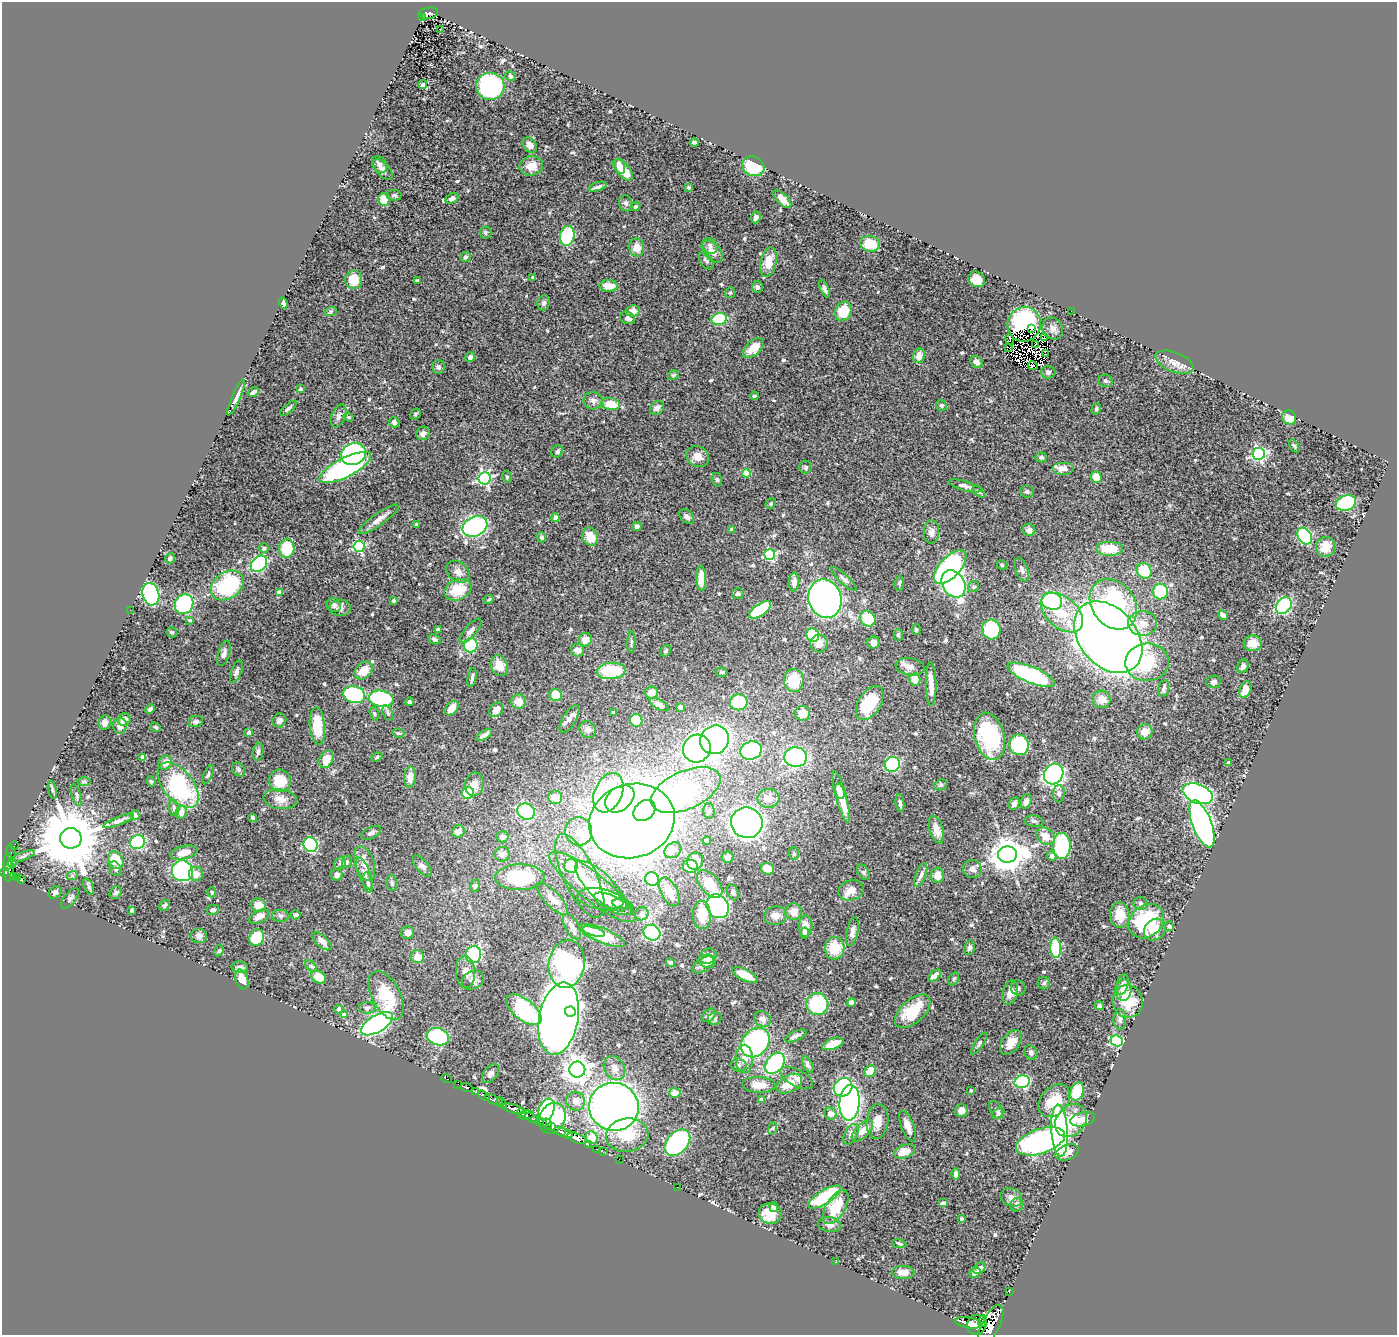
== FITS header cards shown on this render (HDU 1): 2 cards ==
NAXIS1  =                 1395
NAXIS2  =                 1333

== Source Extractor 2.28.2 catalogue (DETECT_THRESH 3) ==
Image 1395 x 1333 px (HDU 1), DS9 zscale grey, 1 PNG px = 1 image px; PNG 1399 x 1337 px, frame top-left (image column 1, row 1333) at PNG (2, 2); each listed source drawn as its Kron ellipse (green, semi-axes under 4 px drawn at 4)
Background 0.811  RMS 0.027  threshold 0.0809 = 3 sigma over >= 5 px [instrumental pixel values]
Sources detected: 589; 11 with non-positive FLUX_AUTO (blend fragments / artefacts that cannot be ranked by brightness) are neither listed nor drawn; of the other 578, the 500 brightest by FLUX_AUTO listed and drawn (78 fainter detections omitted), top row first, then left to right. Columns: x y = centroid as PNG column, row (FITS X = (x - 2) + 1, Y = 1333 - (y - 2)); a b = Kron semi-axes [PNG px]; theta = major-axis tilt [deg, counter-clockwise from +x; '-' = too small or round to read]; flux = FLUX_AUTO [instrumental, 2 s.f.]
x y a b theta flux
428 13 10 5 9 170
423 17 3 2 - 19
440 29 3 2 - 5.6
510 76 5 4 - 4.2
423 85 5 4 - 3.8
490 86 14 13 - 270
694 143 4 3 - 4.4
530 145 8 6 -50 11
380 165 9 7 -55 6
531 166 12 9 4 21
620 166 8 5 -73 17
753 166 11 9 -28 64
383 169 13 6 -48 8.6
623 170 13 6 -49 38
598 187 9 4 18 5.9
689 188 4 4 - 4
394 195 7 5 -7 4
452 198 7 5 26 7
384 199 6 6 - 25
782 199 11 5 -47 14
626 203 8 6 -70 4.8
636 206 5 4 - 3.3
756 217 6 4 66 6.7
485 233 6 6 - 3.1
567 236 10 7 78 130
870 244 10 8 -10 38
710 246 8 7 - 6.5
637 247 9 7 -86 17
712 252 13 8 -46 15
465 257 5 5 - 4.7
706 261 10 6 -53 4.9
768 262 15 8 77 33
533 277 3 3 - 2.6
976 279 9 7 -30 18
354 280 9 8 - 34
417 280 3 3 - 3
609 286 9 6 -1 27
757 287 6 5 - 3.8
824 289 9 4 -69 5.4
730 293 5 5 - 3
283 303 6 3 -69 3.8
544 303 7 6 - 5.2
331 311 6 4 19 3.1
633 311 7 6 - 15
843 311 10 8 64 54
1071 311 2 2 - 7.6
627 318 8 6 -22 7.7
719 319 8 6 13 99
1024 324 17 16 - 93
1031 329 3 2 - 7.3
1053 329 11 9 -58 12
1044 338 3 3 - 3
1010 340 5 3 - 3.2
1035 344 3 2 - 3.2
753 348 12 7 41 27
1009 348 3 2 - 3.3
1046 354 3 2 - 3.1
919 356 7 6 - 16
470 357 5 4 - 7.9
977 362 6 5 - 11
1174 362 20 9 -22 19
1033 366 5 3 - 5
439 367 7 6 - 5.2
1048 372 7 6 - 4.8
673 375 6 4 33 2.8
1105 381 7 6 - 4.1
300 389 3 3 - 2.8
253 392 6 3 31 6.5
754 396 4 3 - 3.1
236 397 19 4 67 11
593 401 9 8 - 8.4
611 404 9 6 -10 42
941 405 6 5 - 3.8
288 408 10 4 40 3.6
657 408 8 6 43 7.7
1096 409 6 4 73 2.8
415 414 6 5 - 3
339 416 12 7 67 7.3
349 417 5 4 - 2.5
1289 417 7 6 - 25
394 422 5 5 - 5.8
423 433 7 6 - 8.2
1294 446 7 4 -59 2.5
557 451 6 5 - 3.8
353 454 13 11 23 240
1259 454 6 6 - 360
698 456 12 10 -31 18
1041 457 6 5 - 3.8
345 467 28 9 27 330
806 467 6 6 - 3.9
1063 468 11 6 0 13
746 473 4 4 - 41
507 477 6 4 -75 2.9
1096 477 5 5 - 22
484 478 6 6 - 350
717 480 7 5 -73 2.9
965 486 17 5 -15 8.7
979 492 7 4 -45 3.4
1027 492 7 6 - 4.7
1346 503 10 7 18 180
771 504 5 4 - 2.6
687 517 8 6 -43 6.2
555 518 4 4 - 13
379 519 24 6 35 16
417 524 3 3 - 2.8
475 526 13 9 27 350
637 526 5 4 - 5.2
732 530 4 4 - 13
1029 530 6 6 - 9.6
931 532 11 7 85 11
1305 536 9 6 -56 170
542 537 5 4 - 4.5
590 537 9 7 -59 29
359 546 5 5 - 210
1326 547 10 9 - 31
264 548 4 4 - 2.8
287 548 9 7 84 55
1109 548 13 7 0 46
770 555 5 5 - 180
170 558 5 4 - 3.6
259 564 9 7 45 200
1002 565 5 4 - 3.3
950 567 21 10 47 320
1022 570 12 6 -69 6.4
1144 571 8 7 - 62
458 572 13 9 -39 13
701 578 12 5 -89 27
844 579 17 4 -43 6.2
794 582 9 5 87 8.9
899 583 7 4 86 2.6
953 584 14 11 -60 400
227 585 18 13 35 150
973 587 6 5 - 3.6
458 590 14 10 22 49
1160 591 8 7 - 100
279 592 4 4 - 22
151 594 11 8 -74 240
738 594 6 5 - 3.9
489 599 5 4 - 3.2
825 599 20 16 -72 930
394 601 4 3 - 3.3
1052 601 10 8 -19 270
184 604 10 9 - 180
1113 604 27 21 -53 260
334 605 7 7 - 6.2
1284 606 9 7 49 150
340 608 11 8 1 9.6
130 610 2 2 - 17
760 610 13 6 36 79
1062 613 24 15 -40 56
1223 615 5 4 - 6.8
868 619 8 7 - 71
190 620 4 4 - 2.5
1143 623 14 12 1 23
438 629 4 4 - 11
916 629 5 4 - 3
991 629 10 9 - 90
470 631 15 6 49 9.5
172 632 5 5 - 2.7
813 635 7 6 - 97
898 635 6 4 -90 3.8
1108 637 40 28 -49 2300
434 639 6 4 -26 5.1
585 640 7 6 - 17
631 642 10 3 87 3.2
873 642 6 6 - 12
1253 643 9 8 - 19
819 644 9 8 - 16
471 645 7 7 - 110
578 650 6 6 - 12
666 651 6 4 63 3.9
224 653 13 6 72 7.3
1147 662 22 19 5 96
499 666 11 8 -67 26
1243 666 7 5 65 5.7
910 667 14 8 -9 12
364 671 10 7 44 29
611 671 14 8 6 75
236 672 12 5 69 6.2
722 672 6 4 -13 2.5
1031 675 25 8 -23 230
472 678 10 3 79 4.7
915 679 6 5 - 21
794 681 11 10 - 56
1214 682 7 6 - 5.3
931 684 22 5 -89 18
1164 689 9 5 77 5.5
1245 690 8 5 69 19
651 692 6 6 - 14
354 695 11 8 -15 220
556 695 6 6 - 34
381 699 12 8 -10 170
1102 699 9 8 - 16
519 701 7 7 - 19
409 702 4 4 - 2.8
739 702 9 8 - 76
870 703 19 11 57 82
659 704 10 4 -30 11
680 707 4 4 - 6.5
452 708 8 5 47 19
150 709 5 4 - 5.1
496 710 8 6 50 15
388 713 8 5 -67 4.2
613 713 3 3 - 4.5
803 713 7 7 - 24
374 714 7 4 -71 2.6
569 719 16 6 60 9
124 720 6 6 - 13
279 720 7 6 - 8
636 720 6 6 - 48
196 721 7 5 11 5.2
104 722 7 6 - 8.1
120 726 8 7 - 13
317 726 18 7 -85 60
156 727 5 4 - 2.5
588 730 9 8 - 7.1
1145 732 8 7 - 16
249 733 4 4 - 13
398 733 6 4 -14 3
484 735 9 4 32 8.5
990 736 24 15 -75 150
715 740 15 14 - 780
1019 745 10 9 - 120
697 748 14 13 - 700
751 751 11 9 19 180
258 752 9 5 83 5.4
143 757 4 4 - 17
377 757 6 4 22 2.7
796 757 11 10 - 230
326 759 9 6 61 30
165 762 7 6 - 16
1229 763 4 4 - 4.1
892 764 8 7 - 160
239 769 7 5 -58 4.5
1054 774 10 9 - 660
208 775 10 4 65 4
410 777 10 5 86 15
280 781 11 11 - 51
84 782 6 4 1 2.6
151 782 5 3 - 2.7
474 784 12 9 81 16
178 785 27 15 -51 200
941 785 7 5 20 3
52 790 9 3 -77 3.2
686 790 37 19 24 340
840 791 8 4 -73 20
468 793 6 6 - 83
608 793 21 14 66 130
1059 794 8 6 87 5
1198 794 16 9 -21 390
76 795 11 4 -71 4.3
555 797 7 6 - 26
841 797 26 5 -75 44
768 798 11 9 5 19
280 799 16 10 -8 18
620 799 16 11 39 320
1026 801 7 5 74 8.7
900 803 9 4 -83 5
1014 803 7 5 64 6.6
174 808 8 5 -78 4.6
526 811 9 7 -29 140
644 811 12 9 40 320
709 811 8 5 -88 4.2
181 812 7 5 77 15
135 815 5 4 - 15
253 818 4 3 - 4.4
118 821 16 4 22 6.9
632 821 43 37 17 3000
1034 821 9 5 -7 4.1
747 823 16 15 - 920
1202 824 25 9 -69 740
936 829 14 7 -73 19
458 831 6 6 - 13
579 831 14 13 - 30
371 833 11 5 24 5.3
1046 836 10 7 -36 24
502 837 6 5 - 7.9
71 838 10 10 - 18000
707 841 4 3 - 4.9
137 842 7 6 - 160
311 845 7 7 - 200
14 846 4 2 - 12
1062 846 13 9 -90 150
673 850 9 7 39 7.9
11 852 7 3 -78 27
184 852 14 6 13 18
502 854 7 7 - 11
794 854 6 5 - 2.7
1007 855 9 8 - 4000
23 856 13 3 19 4.8
1051 856 5 4 - 8.3
728 857 6 5 - 6.3
116 860 9 7 -62 41
695 861 8 8 - 23
8 862 9 4 81 230
347 862 6 5 - 2.9
12 863 5 2 - 67
340 863 6 5 - 3.3
365 864 18 9 -73 20
422 866 13 6 -50 6.6
571 866 7 7 - 46
690 866 7 6 - 35
115 869 8 5 -61 4.2
767 869 7 5 -25 24
972 869 9 9 - 9.1
9 871 11 4 85 260
182 871 10 10 - 230
5 872 4 3 - 140
863 872 8 5 -59 4.3
364 873 17 6 -68 10
196 874 7 7 - 13
337 875 6 5 - 8
921 875 12 5 69 8.2
937 875 8 6 88 15
13 876 3 3 - 92
72 876 6 4 18 2.7
580 876 46 16 -64 72
17 877 3 3 - 34
520 877 25 13 1 110
652 879 7 6 - 110
22 880 4 3 - 54
368 883 10 5 -80 6.1
392 883 8 5 -80 3.9
710 884 16 9 -50 34
475 886 6 5 - 2.9
601 886 34 12 -44 37
89 887 8 4 -67 3.6
592 887 54 13 -39 69
851 890 13 10 16 18
55 892 7 5 46 6.2
212 892 5 4 - 2.6
669 892 15 8 -63 21
733 892 8 5 -64 6.6
116 893 7 5 52 3.6
70 898 12 5 51 5.2
552 899 21 7 -46 16
600 899 23 10 -9 23
1140 903 7 6 - 4.1
613 904 20 7 -25 14
622 904 10 4 -10 5.2
164 905 6 4 51 3
259 905 7 7 - 23
718 906 12 10 -54 320
213 910 6 5 - 3.4
131 911 4 3 - 3.1
793 912 8 8 - 16
642 914 7 6 - 6.5
296 915 5 4 - 3.3
702 915 14 9 -88 37
1120 915 13 9 -85 27
280 916 8 6 -1 4.5
775 916 11 9 12 15
259 917 11 6 25 12
1146 921 19 15 42 150
806 926 11 6 86 19
1169 926 5 5 - 4.4
572 927 14 6 -62 9.2
1155 930 12 10 45 21
593 931 12 4 -16 10
852 932 14 5 78 8.8
408 933 6 6 - 11
652 933 9 7 -30 230
804 933 5 4 - 4.6
602 935 25 7 -22 60
199 936 8 7 - 7.1
257 937 8 7 - 59
322 941 12 5 -43 13
835 948 11 9 82 46
969 948 7 5 79 4.8
1055 948 10 5 -86 75
219 951 6 4 62 2.6
474 955 8 7 - 120
708 956 9 7 28 20
418 957 6 6 - 17
708 961 8 6 0 9.6
670 963 5 4 - 3.6
567 964 24 18 81 360
703 965 12 6 31 9.1
311 966 7 4 -44 3.2
240 967 8 5 -5 7.8
465 972 16 9 -86 14
745 975 14 5 -27 36
935 976 7 4 41 12
319 977 7 5 -33 30
242 979 10 6 -70 23
954 979 7 5 59 3.2
473 980 11 9 29 11
1044 983 6 6 - 3.6
1122 984 10 6 74 7
1018 988 8 7 - 5.3
1123 990 11 8 86 15
1010 993 12 7 75 16
386 995 26 14 -62 83
1128 1001 16 15 - 56
851 1002 4 4 - 11
817 1004 11 10 - 110
1099 1005 5 4 - 4.1
367 1008 8 6 -1 4.9
339 1009 4 4 - 12
524 1010 21 10 -38 160
570 1011 5 5 - 230
913 1011 21 11 42 62
344 1015 4 4 - 17
709 1015 8 5 42 6.1
559 1018 36 19 79 3700
715 1018 7 6 - 3.9
762 1019 8 7 - 9.3
1120 1019 10 6 -89 6.7
377 1024 18 8 31 470
796 1036 11 4 25 6.5
438 1037 11 8 -17 130
1117 1041 6 5 - 230
1011 1042 14 8 54 18
755 1043 16 13 48 320
979 1043 13 4 55 4.1
833 1044 11 5 20 31
1031 1052 7 6 - 5.9
744 1059 14 8 -90 13
775 1063 12 8 52 160
808 1064 9 4 -63 5.1
739 1065 7 6 - 4.6
614 1068 13 10 -57 14
577 1070 8 8 - 1900
870 1071 6 5 - 31
490 1074 11 7 52 8
797 1078 18 8 -28 13
447 1079 5 3 - 26
1022 1082 8 6 13 190
458 1084 2 2 - 11
789 1084 13 8 28 33
759 1085 17 8 -2 22
843 1087 10 8 43 230
467 1088 6 3 -20 63
971 1090 3 3 - 2.8
1077 1091 9 6 68 64
476 1092 3 3 - 210
675 1093 6 5 - 22
484 1095 6 4 -33 260
761 1099 4 3 - 6
494 1100 9 4 -23 890
576 1101 10 9 - 18
1054 1101 18 13 49 50
502 1103 6 3 -53 300
849 1103 18 10 86 610
614 1107 25 24 - 1300
514 1109 11 4 -15 2000
546 1110 11 7 68 250
961 1110 6 6 - 9.9
996 1110 9 6 -61 5.6
521 1113 5 3 - 260
998 1113 7 4 38 3.5
830 1114 7 5 -36 14
526 1115 8 4 11 380
532 1118 7 3 -29 450
552 1118 16 12 67 310
1083 1119 12 7 14 18
877 1121 17 11 84 22
1071 1121 18 14 50 44
541 1122 6 4 -21 530
547 1124 5 3 - 390
908 1126 17 6 -69 16
551 1127 4 2 - 90
773 1128 6 4 71 2.8
862 1131 13 6 44 22
1060 1131 26 8 -86 380
563 1132 10 4 -20 1400
569 1134 4 3 - 360
851 1134 11 6 65 9.2
627 1135 21 17 7 59
592 1137 6 5 - 11
577 1138 10 5 -21 1700
1040 1141 25 12 19 390
677 1143 15 10 47 280
588 1144 3 2 - 39
596 1149 3 2 - 31
905 1151 11 6 21 28
603 1152 3 2 - 8.8
1067 1152 12 7 21 20
619 1159 2 2 - 5.5
956 1174 5 4 - 8.8
677 1187 2 2 - 24
825 1197 19 7 32 120
1011 1197 11 9 -26 8.9
943 1203 5 4 - 7.8
1017 1205 7 6 - 5.4
773 1207 5 4 - 4
836 1207 19 9 59 62
770 1213 11 10 - 31
961 1219 3 3 - 3.8
830 1224 11 7 -9 10
899 1244 7 4 -10 2.8
835 1262 3 2 - 3.9
979 1268 7 5 38 8.5
903 1272 11 6 -1 15
975 1273 6 4 30 3.2
1009 1292 2 2 - 4.7
983 1321 6 3 69 900
969 1323 13 5 -9 2000
977 1325 10 9 - 3300
991 1325 22 8 64 4800
At the frame edge (FLAGS 8, measured only in part): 1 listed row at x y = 991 1325
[78 fainter detections neither listed nor drawn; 11 non-positive-flux detections neither listed nor drawn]